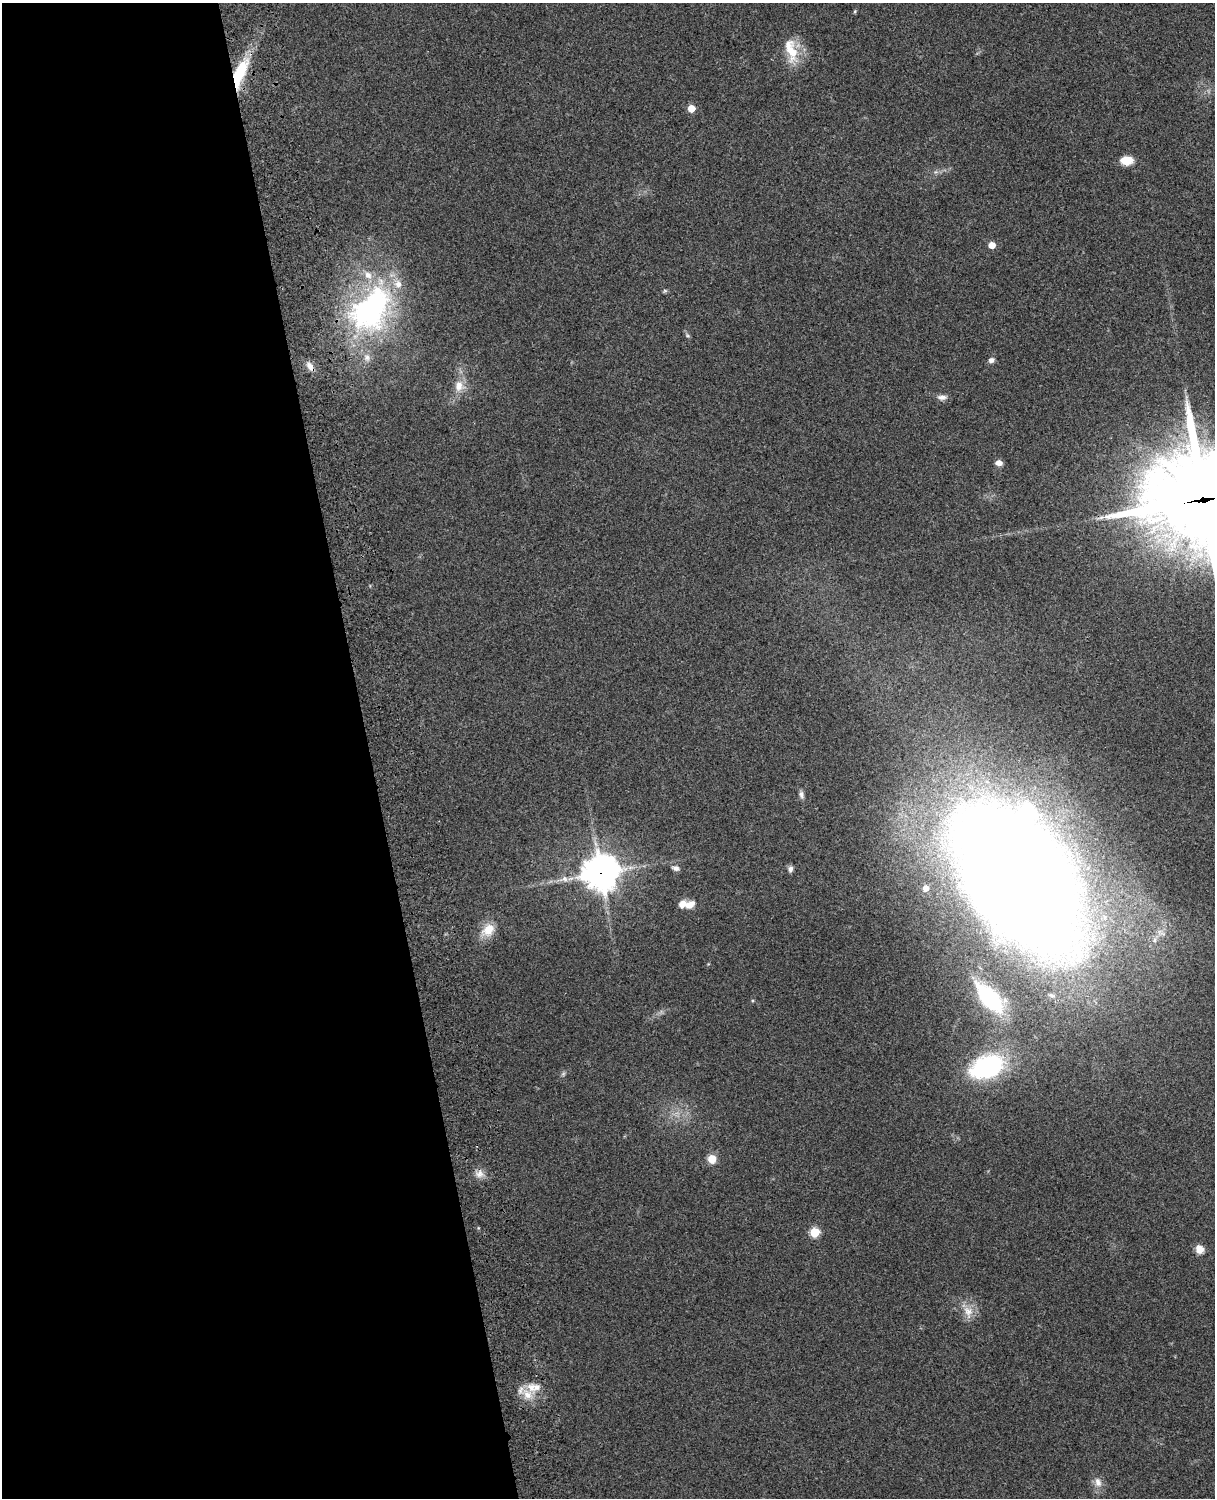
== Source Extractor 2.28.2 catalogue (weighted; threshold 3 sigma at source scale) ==
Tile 5 of 4 x 3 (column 1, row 2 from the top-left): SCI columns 119-1331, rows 1661-3156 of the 5089 x 4930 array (HDU 1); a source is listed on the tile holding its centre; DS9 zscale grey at full resolution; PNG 1217 x 1500 px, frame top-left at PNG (2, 3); no overlay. Shown black and unused: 30% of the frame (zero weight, under 3 of 4 exposures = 6% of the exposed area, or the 3 px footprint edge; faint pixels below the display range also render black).
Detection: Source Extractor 2.28.2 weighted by HDU 2 'WHT'; one run over the whole footprint, this tile lists its part. Background 0.221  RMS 0.0084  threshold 0.0377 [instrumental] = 3 sigma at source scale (4.5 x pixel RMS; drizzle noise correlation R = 1.50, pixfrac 1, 0.05/0.05 arcsec/px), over >= 5 px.
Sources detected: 43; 1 too faint to see at this stretch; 2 inside a brighter object's white glare — not listed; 5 inside a brighter listed object's ellipse — not listed separately; the other 35 listed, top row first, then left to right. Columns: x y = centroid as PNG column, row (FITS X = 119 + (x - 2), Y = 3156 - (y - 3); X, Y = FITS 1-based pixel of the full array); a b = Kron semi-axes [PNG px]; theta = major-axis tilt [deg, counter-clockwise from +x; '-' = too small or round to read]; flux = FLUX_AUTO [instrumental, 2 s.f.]
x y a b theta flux
855 11 5 4 - 0.98
791 51 35 14 -74 23
240 72 37 12 69 40
691 108 5 5 - 12
1127 160 13 9 2 12
992 245 5 5 - 11
665 291 6 4 29 1.2
370 312 80 43 56 190
688 335 7 4 -45 1.4
991 360 7 6 - 3.2
310 366 14 7 -57 5.5
459 386 14 12 85 10
942 397 13 7 -3 4
999 463 7 6 - 4.9
1203 499 43 30 4 16000
801 795 10 6 -73 3.1
676 868 10 6 -17 3.3
790 869 8 5 82 2.9
601 873 12 12 - 1500
565 879 10 8 -63 3.9
1020 879 95 56 -54 3900
925 888 5 5 - 5.7
689 905 15 10 37 7.4
488 930 20 14 45 15
708 964 4 4 - 0.7
990 998 37 17 -46 85
987 1067 36 23 21 110
712 1159 7 7 - 13
479 1174 12 10 57 6
815 1232 5 5 - 38
1199 1249 10 8 -71 7.5
968 1312 20 12 -75 11
537 1387 11 9 15 6.6
527 1395 14 11 -41 11
1098 1482 14 9 -71 6.6
Overlapping masked pixels (flux is a lower limit): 4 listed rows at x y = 240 72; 310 366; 1203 499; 601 873
Isophote crosses this tile's border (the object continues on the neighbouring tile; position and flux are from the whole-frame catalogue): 1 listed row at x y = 1203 499